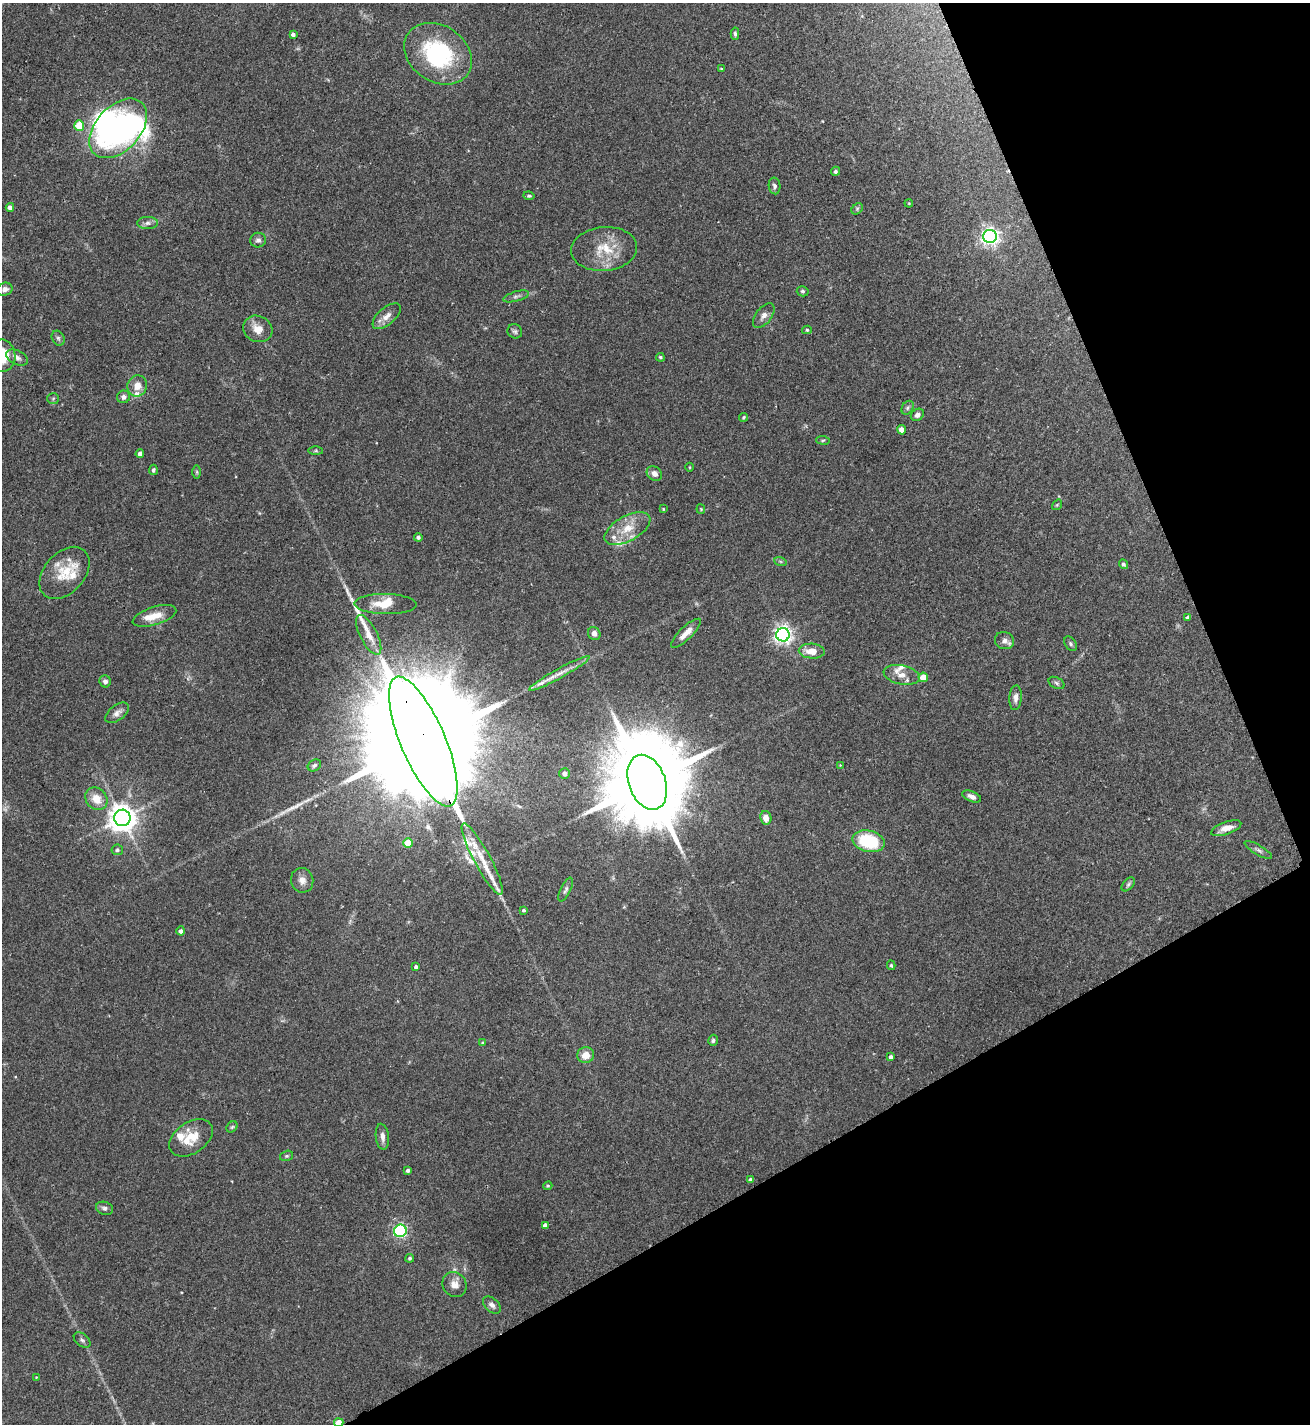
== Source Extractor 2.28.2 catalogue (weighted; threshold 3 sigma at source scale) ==
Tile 12 of 4 x 4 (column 4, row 3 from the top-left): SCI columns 4087-5394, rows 1429-2850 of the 5688 x 5698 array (HDU 1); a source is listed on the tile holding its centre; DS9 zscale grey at full resolution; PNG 1312 x 1426 px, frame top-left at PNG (2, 3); each listed source drawn as its Kron ellipse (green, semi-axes under 4 px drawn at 4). Shown black and unused: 23% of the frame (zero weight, under 2 of 3 exposures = <1% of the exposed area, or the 3 px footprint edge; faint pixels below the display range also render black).
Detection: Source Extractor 2.28.2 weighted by HDU 2 'WHT'; one run over the whole footprint, this tile lists its part. Background 0.0713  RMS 0.0061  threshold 0.0274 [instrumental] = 3 sigma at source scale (4.5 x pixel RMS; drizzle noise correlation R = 1.50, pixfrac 1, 0.05/0.05 arcsec/px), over >= 5 px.
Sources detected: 131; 1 too faint to see at this stretch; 4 inside a brighter object's white glare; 1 cosmic-ray / hot-pixel residue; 6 long thin detections or spike segments (spike, bleed or trail) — neither listed nor drawn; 10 inside a brighter listed object's ellipse — not listed separately; the other 109 listed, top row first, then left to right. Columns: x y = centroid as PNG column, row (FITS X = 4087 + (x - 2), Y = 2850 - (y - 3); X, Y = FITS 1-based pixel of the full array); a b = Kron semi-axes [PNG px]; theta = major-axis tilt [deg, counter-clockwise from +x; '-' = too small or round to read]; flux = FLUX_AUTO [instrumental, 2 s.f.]
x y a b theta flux
293 34 3 3 - 1.7
735 34 6 4 -87 1.1
438 54 36 28 -34 62
721 69 4 3 - 0.62
79 125 5 5 - 14
118 128 35 22 47 120
835 171 5 4 - 1.3
774 186 8 6 -80 1.5
529 196 5 4 - 0.95
909 203 4 3 - 0.49
10 207 4 4 - 2.6
857 209 6 5 - 0.98
147 223 10 6 1 2.5
990 236 6 6 - 280
258 240 8 7 - 2.1
604 249 33 22 5 19
5 289 8 6 21 2.4
803 291 6 5 - 1
516 296 13 5 15 1.9
387 316 17 8 41 5.1
764 316 14 8 52 3.4
258 329 15 13 -25 7.4
807 330 5 4 - 0.8
515 331 7 7 - 1.4
58 338 8 6 -62 1.5
2 356 16 13 -81 21
17 357 12 7 -27 2.9
660 357 4 3 - 1
137 386 11 9 67 5.7
123 397 7 6 - 2.1
53 399 6 5 - 0.99
908 408 7 5 57 1.2
917 415 7 5 34 2.3
744 417 4 4 - 0.88
902 430 4 4 - 5.6
823 440 7 3 -6 0.76
316 451 7 4 0 0.86
140 454 4 4 - 2.3
690 467 4 3 - 0.47
153 470 5 4 - 1.1
197 472 6 4 -90 0.84
654 473 8 6 -37 3.3
1057 505 6 4 55 0.62
663 509 4 3 - 0.53
701 509 4 4 - 0.6
627 529 25 12 29 12
418 537 4 4 - 1.5
780 561 6 4 -19 0.88
1123 564 5 4 - 1.3
64 573 30 20 49 19
386 604 31 10 -1 11
154 616 22 9 17 9.7
1188 617 4 4 - 1.6
594 633 7 6 - 2.7
686 633 19 6 44 5.9
369 635 22 8 -63 7.1
783 635 7 6 - 280
1004 641 10 8 -23 3.1
1070 644 8 5 -53 1.2
812 651 13 7 -3 8.1
559 673 34 5 29 6.3
902 675 18 9 -12 6.6
923 677 5 5 - 8.6
105 681 6 5 - 2
1056 683 8 5 -28 1.1
1016 698 12 6 86 2.9
117 713 14 7 38 3.3
423 742 70 22 -67 45000
314 765 7 5 34 1.5
840 765 3 3 - 0.33
565 774 5 5 - 3
647 782 28 18 -70 13000
972 797 10 5 -23 2.8
96 799 12 10 -49 8.2
122 818 8 8 - 760
766 818 7 5 -79 5.2
1226 828 16 6 19 5.7
869 841 16 10 -13 35
408 843 5 5 - 17
117 850 6 5 - 1.5
1258 850 15 5 -30 1.9
482 859 40 8 -62 15
302 880 12 11 - 4.2
1128 884 8 5 46 1.3
566 890 13 5 64 1.8
524 910 3 3 - 1.1
181 931 4 4 - 1.9
891 965 5 3 - 0.89
416 967 3 3 - 1.3
713 1040 5 5 - 1.2
483 1043 4 4 - 0.89
586 1055 8 7 - 6.7
891 1057 4 3 - 1.9
232 1127 6 5 - 0.96
382 1137 13 6 -83 3.3
191 1138 24 15 34 13
286 1156 7 5 16 1.1
408 1170 3 3 - 1.4
750 1179 4 4 - 0.85
548 1186 4 3 - 0.71
104 1208 9 6 -16 1.7
545 1225 4 4 - 2.5
400 1231 6 6 - 97
410 1258 4 4 - 1.2
454 1285 13 11 -57 4.7
492 1305 10 6 -43 2.5
82 1340 9 6 -39 1.6
36 1377 3 3 - 0.46
339 1423 4 4 - 7.2
Overlapping masked pixels (flux is a lower limit): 2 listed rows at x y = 423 742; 339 1423
Isophote crosses this tile's border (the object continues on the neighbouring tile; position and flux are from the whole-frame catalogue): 2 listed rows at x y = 2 356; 339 1423